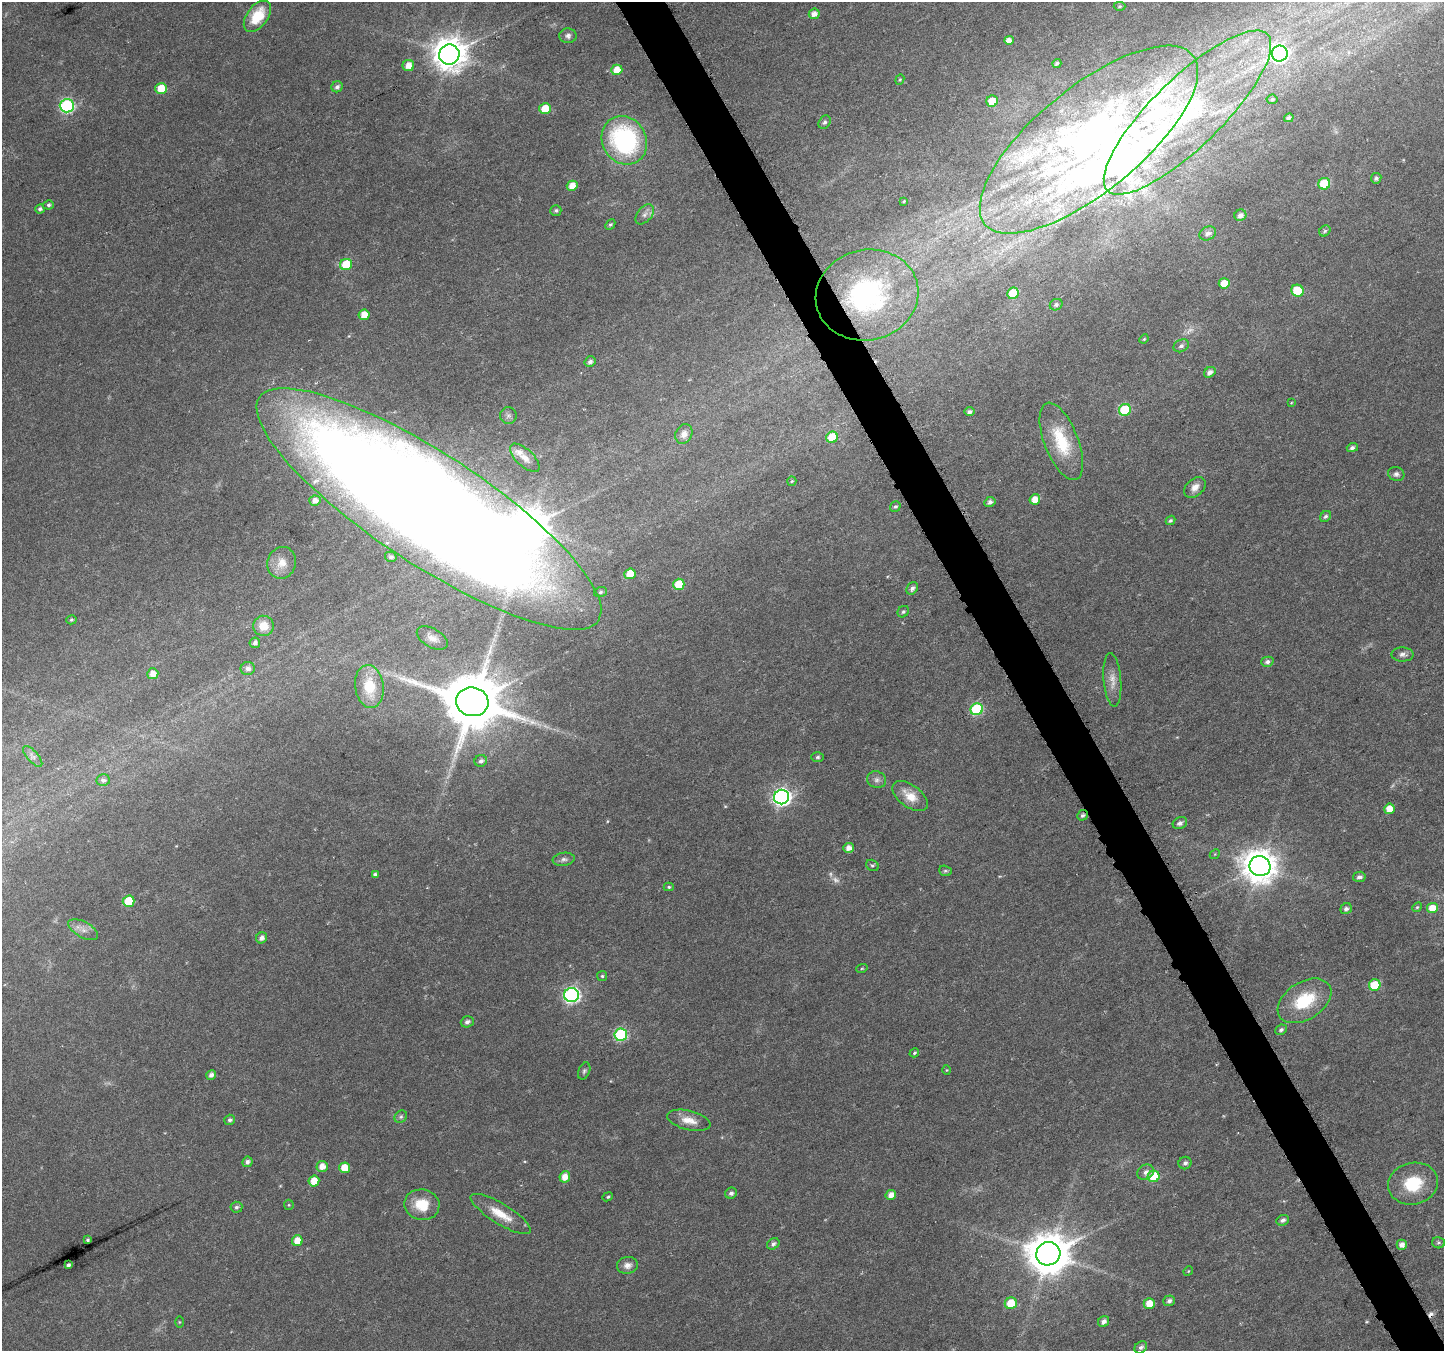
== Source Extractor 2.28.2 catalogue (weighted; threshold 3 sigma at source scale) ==
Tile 6 of 4 x 4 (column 2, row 2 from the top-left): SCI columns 1453-2894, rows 2866-4214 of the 5792 x 5669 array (HDU 1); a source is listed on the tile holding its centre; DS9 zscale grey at full resolution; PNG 1446 x 1353 px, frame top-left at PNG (2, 2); each listed source drawn as its Kron ellipse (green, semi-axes under 4 px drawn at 4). Shown black and unused: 3% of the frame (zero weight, under 5 of 9 exposures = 1% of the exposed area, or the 3 px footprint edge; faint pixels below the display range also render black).
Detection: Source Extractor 2.28.2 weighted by HDU 2 'WHT'; one run over the whole footprint, this tile lists its part. Background 0.0131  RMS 0.0021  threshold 0.0087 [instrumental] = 3 sigma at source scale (4.09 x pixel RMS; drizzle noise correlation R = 1.36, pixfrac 0.8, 0.0396/0.0396 arcsec/px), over >= 5 px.
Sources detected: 170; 3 too faint to see at this stretch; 3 inside a brighter object's white glare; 1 cosmic-ray / hot-pixel residue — neither listed nor drawn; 8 inside a brighter listed object's ellipse — not listed separately; the other 155 listed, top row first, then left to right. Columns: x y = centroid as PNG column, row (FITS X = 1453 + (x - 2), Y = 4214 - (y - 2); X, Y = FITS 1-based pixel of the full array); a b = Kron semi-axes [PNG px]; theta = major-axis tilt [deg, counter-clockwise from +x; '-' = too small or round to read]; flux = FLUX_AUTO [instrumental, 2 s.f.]
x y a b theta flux
1120 6 6 4 2 0.28
814 14 5 5 - 1.5
257 16 18 10 53 6.3
568 36 8 7 - 0.7
1009 40 5 4 - 1.5
449 54 10 10 - 410
1280 54 8 8 - 73
1057 63 4 3 - 0.38
408 66 6 5 - 2
617 70 5 5 - 3.2
900 80 5 4 - 0.24
337 87 6 5 - 0.69
161 89 6 5 - 5.2
1272 99 5 5 - 0.47
992 101 6 5 - 4.3
67 106 7 7 - 35
545 109 6 5 - 5
1187 113 112 34 44 46
1289 118 5 4 - 0.57
825 122 7 5 54 0.52
624 140 25 22 -57 32
1089 140 134 52 39 110
1376 178 5 5 - 0.56
1324 184 6 6 - 7.9
572 186 5 5 - 2.3
904 201 3 3 - 0.22
48 205 5 4 - 0.42
40 209 4 4 - 0.54
556 210 5 5 - 0.42
645 214 11 7 51 0.91
1240 215 6 5 - 1
610 224 6 4 46 0.35
1325 231 6 5 - 0.37
1208 233 9 6 29 1
346 264 6 5 - 7.1
1224 283 5 5 - 2.9
1297 291 6 6 - 6
1013 293 6 5 - 5
867 295 52 45 13 40
1056 305 6 5 - 0.53
364 315 5 5 - 3.2
1144 339 5 4 - 0.22
1181 346 8 6 27 0.63
590 362 5 5 - 0.72
1210 372 6 5 - 0.93
1291 403 4 3 - 0.17
1125 410 6 6 - 13
969 412 5 4 - 0.66
508 416 8 8 - 0.69
684 434 10 8 60 1.4
832 437 6 5 - 6
1061 441 41 17 -69 8.9
1352 448 5 4 - 0.63
525 458 18 8 -43 1.7
1396 474 8 7 - 0.66
792 481 5 4 - 0.25
1195 487 12 8 43 1.5
1035 499 5 5 - 2.5
315 501 5 5 - 1.4
990 502 6 5 - 0.69
895 507 5 5 - 0.37
429 509 203 55 -33 840
1326 516 6 5 - 0.49
1170 520 5 4 - 0.4
391 557 6 5 - 0.56
282 563 16 14 70 2.4
630 574 5 5 - 3.7
679 584 6 5 - 5.7
912 588 7 5 56 0.67
600 592 6 5 - 0.39
903 612 6 5 - 0.37
71 620 5 4 - 0.3
263 626 10 10 - 2.9
432 638 17 9 -30 1.6
255 643 5 5 - 0.72
1402 654 11 7 -2 0.83
1267 662 6 5 - 0.62
248 669 7 6 - 0.93
153 674 6 5 - 2
1112 680 27 8 -85 2.1
369 687 21 14 -83 6.4
472 702 16 14 -7 1700
977 709 6 6 - 20
33 756 13 5 -48 0.78
817 757 6 5 - 0.39
481 761 6 6 - 0.69
103 780 6 6 - 0.79
877 780 10 8 -22 0.81
910 796 20 11 -36 3.5
782 797 7 7 - 72
1389 809 5 5 - 2.5
1082 815 6 5 - 0.44
1180 823 7 5 27 0.8
848 848 5 5 - 1.4
1215 854 5 4 - 0.23
564 859 11 6 8 0.69
872 865 7 5 -32 0.37
1260 866 10 10 - 410
945 871 6 5 - 0.35
375 874 4 3 - 0.47
1359 877 6 5 - 0.71
669 887 5 4 - 0.29
129 901 6 5 - 6.5
1417 907 5 4 - 0.28
1432 908 5 5 - 2.9
1346 909 6 5 - 0.64
83 930 16 8 -29 1.6
262 938 6 5 - 0.99
862 968 6 3 19 0.24
602 976 5 5 - 0.31
1375 985 6 5 - 6.2
572 995 7 7 - 54
1304 1001 29 18 32 9.8
467 1022 6 5 - 0.72
1281 1030 6 4 27 0.49
621 1035 6 6 - 23
914 1053 5 4 - 0.31
947 1070 5 3 - 0.17
584 1071 9 5 67 0.46
211 1075 5 4 - 1
401 1117 7 5 44 0.42
230 1120 5 5 - 0.61
689 1120 22 9 -14 2.5
247 1162 5 5 - 0.68
1185 1163 6 6 - 0.65
322 1166 6 5 - 1.8
345 1168 5 5 - 3.3
1146 1172 9 7 36 1
1154 1176 6 5 - 7.2
565 1177 6 5 - 2.3
314 1181 5 5 - 3.1
1413 1184 25 21 13 8.1
731 1193 6 5 - 0.63
891 1195 5 4 - 1.6
608 1197 5 4 - 0.29
289 1205 5 5 - 0.23
422 1205 17 15 -11 5.1
236 1207 6 5 - 0.47
501 1214 35 10 -32 4.2
1283 1220 6 5 - 0.63
88 1240 3 3 - 0.29
297 1241 5 5 - 2.7
1438 1243 6 5 - 0.38
773 1244 7 5 34 0.59
1402 1245 5 5 - 1.2
1048 1254 12 11 - 690
68 1265 4 3 - 0.51
628 1265 10 8 9 1.3
1188 1271 5 4 - 0.21
1169 1301 6 5 - 0.66
1011 1303 6 6 - 5.1
1149 1304 5 5 - 3.3
179 1322 5 3 - 0.19
1104 1322 6 5 - 0.92
1141 1347 7 5 40 0.62
Overlapping masked pixels (flux is a lower limit): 2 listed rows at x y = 867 295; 1082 815